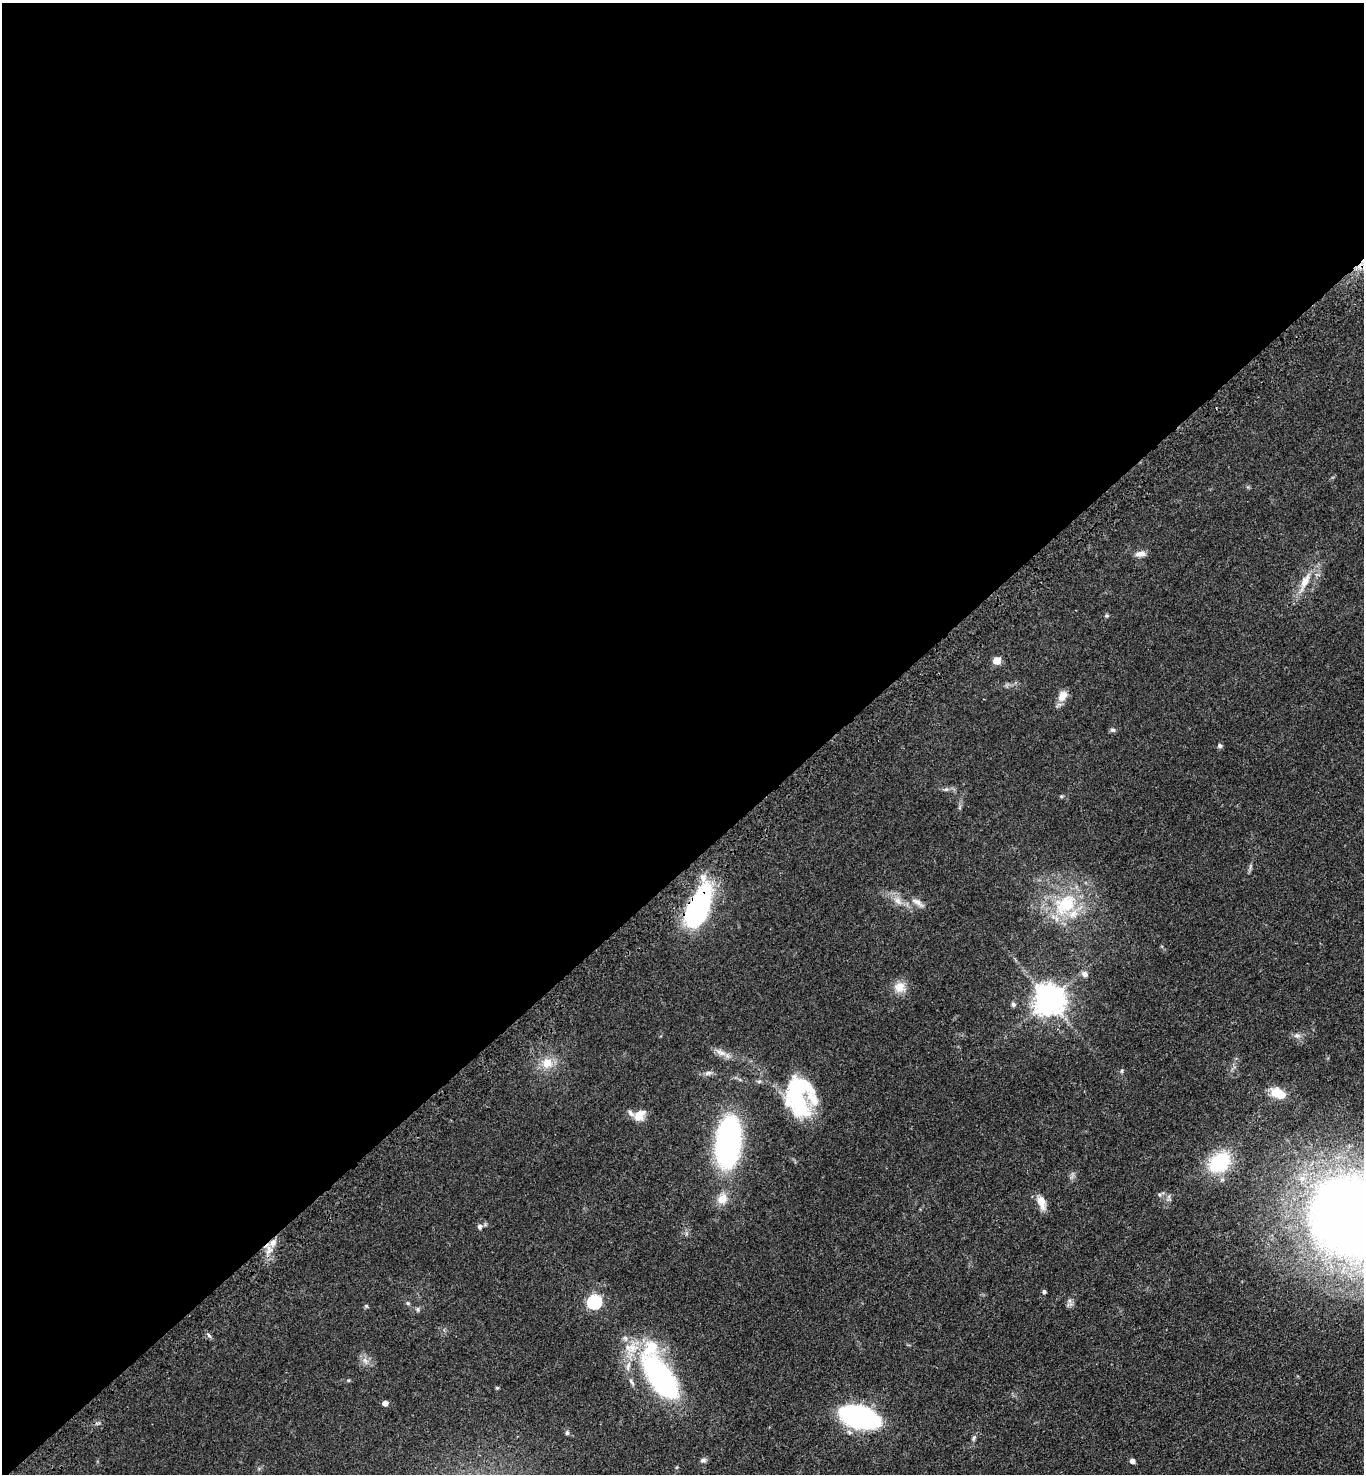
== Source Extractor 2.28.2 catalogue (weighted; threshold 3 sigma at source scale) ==
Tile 2 of 4 x 4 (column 2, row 1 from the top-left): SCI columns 1612-2973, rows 4519-5990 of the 6090 x 6092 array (HDU 1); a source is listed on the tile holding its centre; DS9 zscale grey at full resolution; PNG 1366 x 1476 px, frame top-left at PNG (2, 3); no overlay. Shown black and unused: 59% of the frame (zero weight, under 3 of 4 exposures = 6% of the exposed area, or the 3 px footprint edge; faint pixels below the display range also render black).
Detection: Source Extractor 2.28.2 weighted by HDU 2 'WHT'; one run over the whole footprint, this tile lists its part. Background 0.0438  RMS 0.0052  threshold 0.0233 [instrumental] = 3 sigma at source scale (4.5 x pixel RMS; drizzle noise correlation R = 1.50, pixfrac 1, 0.05/0.05 arcsec/px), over >= 5 px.
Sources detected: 59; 6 inside a brighter listed object's ellipse — not listed separately; the other 53 listed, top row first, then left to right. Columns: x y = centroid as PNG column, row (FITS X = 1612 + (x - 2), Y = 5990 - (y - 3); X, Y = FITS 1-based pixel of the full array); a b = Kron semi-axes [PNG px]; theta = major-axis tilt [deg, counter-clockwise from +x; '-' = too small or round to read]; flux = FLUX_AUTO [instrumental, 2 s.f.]
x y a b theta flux
1140 554 13 7 7 3
1305 582 34 9 64 8.7
1106 616 7 4 -18 0.7
997 661 5 5 - 11
1062 696 14 10 60 5.3
1113 730 8 5 -10 1.1
1220 746 6 6 - 1.1
946 789 6 5 - 1
1061 796 6 4 -18 0.61
1250 866 9 3 85 1
898 901 14 8 -48 4
918 902 20 7 -34 3.2
1065 904 31 22 43 31
699 906 40 17 69 95
1084 974 8 7 - 2.3
899 987 15 15 - 6
1049 999 9 9 - 840
1013 1004 6 6 - 1.1
1297 1036 9 7 -10 2
721 1053 17 7 -20 3.6
547 1063 17 16 - 8.1
1122 1071 6 5 - 0.79
708 1073 10 6 15 1.7
1278 1093 16 10 -24 9.2
797 1099 48 22 -68 41
640 1115 16 12 43 5.3
728 1142 42 18 85 150
1219 1162 26 20 40 31
1301 1178 9 9 - 3.7
1159 1195 6 5 - 0.89
722 1199 15 12 49 6.2
1042 1202 19 10 -74 5.2
1354 1218 65 59 -23 810
480 1227 8 7 - 1.4
273 1243 11 8 58 4.2
1044 1291 5 4 - 1.1
1069 1301 8 5 -89 1.5
594 1302 6 6 - 89
408 1303 6 4 -45 0.71
366 1306 5 5 - 0.68
418 1309 6 6 - 1.1
209 1335 6 4 -59 1
625 1338 8 7 - 2
365 1360 10 6 -62 2.4
661 1377 48 20 -55 120
631 1382 11 5 -57 1.5
497 1388 4 4 - 0.7
385 1403 5 4 - 3.2
859 1417 28 15 -14 130
567 1433 7 5 -90 0.99
974 1438 9 5 71 1.3
703 1460 7 6 - 1.6
1132 1461 4 4 - 2.9
Overlapping masked pixels (flux is a lower limit): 2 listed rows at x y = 699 906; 273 1243
Isophote crosses this tile's border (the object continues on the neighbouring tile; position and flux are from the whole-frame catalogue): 1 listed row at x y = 1354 1218